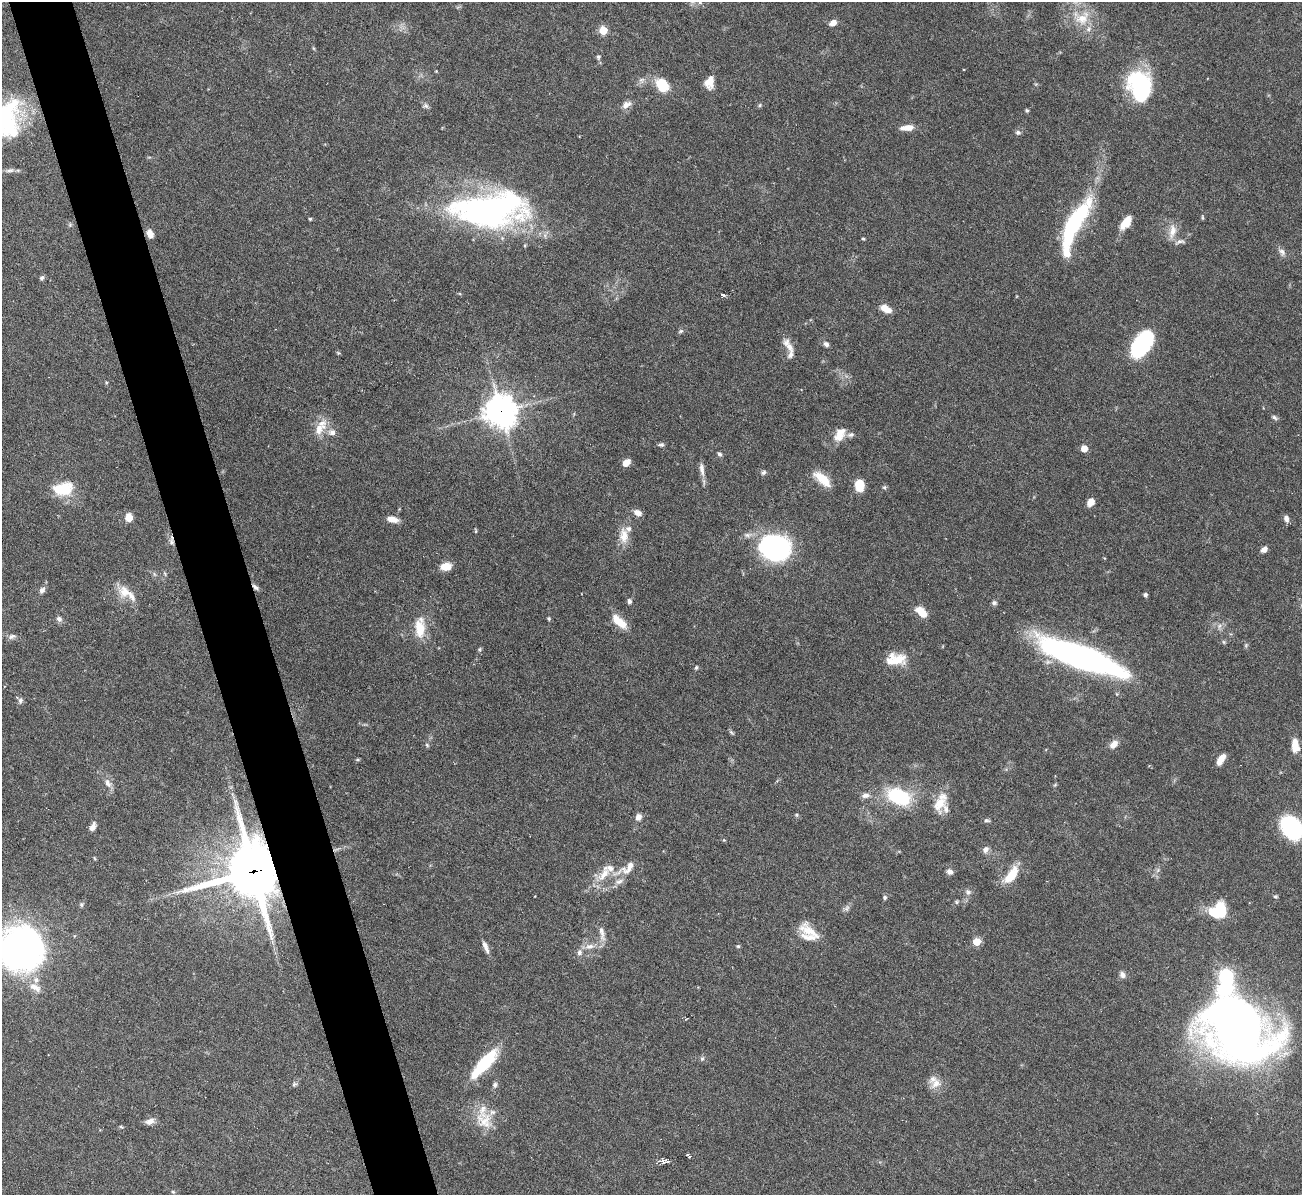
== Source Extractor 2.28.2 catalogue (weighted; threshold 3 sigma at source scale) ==
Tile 11 of 4 x 4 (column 3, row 3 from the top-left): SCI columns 2599-3898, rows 1338-2530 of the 5198 x 5182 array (HDU 1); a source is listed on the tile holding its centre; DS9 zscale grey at full resolution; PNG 1304 x 1197 px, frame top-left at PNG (2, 2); no overlay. Shown black and unused: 5% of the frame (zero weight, under 3 of 6 exposures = <1% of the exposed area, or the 3 px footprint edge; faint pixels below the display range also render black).
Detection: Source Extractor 2.28.2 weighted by HDU 2 'WHT'; one run over the whole footprint, this tile lists its part. Background 0.09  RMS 0.0033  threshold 0.0134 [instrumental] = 3 sigma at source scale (4.09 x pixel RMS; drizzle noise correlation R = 1.36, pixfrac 0.8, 0.05/0.05 arcsec/px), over >= 5 px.
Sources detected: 159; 4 inside a brighter object's white glare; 1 cosmic-ray / hot-pixel residue — not listed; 16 inside a brighter listed object's ellipse — not listed separately; the other 138 listed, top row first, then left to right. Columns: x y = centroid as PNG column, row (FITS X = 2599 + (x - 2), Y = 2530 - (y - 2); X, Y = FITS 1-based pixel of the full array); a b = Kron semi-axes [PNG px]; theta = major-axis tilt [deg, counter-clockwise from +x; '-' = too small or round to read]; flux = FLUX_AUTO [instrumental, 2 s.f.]
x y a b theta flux
700 2 6 5 - 0.58
1082 18 23 17 39 7.4
833 23 9 7 29 1.7
603 30 5 5 - 9.9
598 57 6 5 - 0.6
436 71 3 3 - 0.23
641 80 9 6 1 1.1
709 82 14 10 76 3.6
662 85 12 9 -53 11
1139 85 31 21 -77 34
626 105 13 8 32 1.9
760 105 5 5 - 0.43
426 106 8 7 - 0.81
1027 110 4 4 - 0.57
6 118 51 34 78 36
907 128 16 7 5 3
1018 132 7 6 - 0.83
10 170 12 5 5 1.1
489 210 77 33 3 110
1202 217 7 3 -89 0.34
310 219 3 3 - 0.42
1076 220 75 15 68 44
1126 223 14 8 52 5.4
70 225 6 5 - 0.49
1172 231 22 10 82 3.4
150 234 9 6 -65 2.5
863 239 4 3 - 0.4
1180 241 14 6 8 1.3
1282 252 11 8 -51 1.3
42 278 6 5 - 0.73
723 295 6 3 -11 0.86
886 309 12 6 -29 3.8
681 331 7 5 17 0.56
826 344 7 6 - 1
1142 344 26 14 60 30
790 347 17 8 -63 2.9
338 353 5 4 - 0.35
106 382 5 4 - 0.41
501 411 11 11 - 440
1274 417 8 5 -35 0.7
319 429 25 12 50 4.8
332 432 9 9 - 1.6
840 434 20 11 59 4.2
661 445 7 5 7 0.65
1084 448 5 5 - 4.7
719 454 6 5 - 0.69
626 463 7 5 37 3.6
702 469 19 6 -81 2
763 473 7 5 44 0.71
822 479 25 10 -40 5.6
859 485 13 10 -89 4.4
884 487 6 5 - 0.49
63 489 21 13 7 12
1090 502 8 6 59 2.5
638 513 10 7 -23 1.9
129 517 7 6 - 3.5
392 519 13 7 -12 2.6
1286 519 8 6 -73 1.3
475 531 7 3 -81 0.33
624 535 21 12 -86 4.2
171 541 14 6 -87 1.4
775 548 27 22 -13 58
1264 549 7 5 40 1.4
446 566 11 8 7 4
154 574 7 4 -71 0.48
255 587 11 5 -41 0.94
42 590 7 6 - 1.2
125 592 18 17 - 5
1145 595 4 4 - 0.92
629 601 6 5 - 0.81
994 603 7 6 - 0.7
921 612 14 7 -43 4.8
59 619 7 6 - 1.1
549 619 5 4 - 0.39
619 622 20 9 -41 5.4
1219 626 8 5 81 1
420 628 23 11 -90 7.5
12 636 10 4 13 0.97
1224 642 5 5 - 0.43
1246 645 6 4 48 0.44
479 649 5 5 - 0.44
1080 659 86 20 -22 110
898 660 22 16 -19 6.1
696 667 5 4 - 0.43
1117 694 6 3 -71 0.32
20 701 8 6 79 0.8
731 732 7 4 -31 0.49
1114 744 10 7 42 2.5
427 745 6 4 -46 0.41
1295 746 14 7 -85 4.1
358 760 5 3 - 0.35
1221 760 12 6 58 3.1
108 783 14 8 -62 2
1055 785 6 3 19 0.33
865 795 12 7 8 1.5
898 796 26 16 -18 21
940 802 28 13 68 6.4
796 815 6 4 -22 0.46
638 817 7 6 - 1.8
987 820 8 4 -4 0.56
92 827 9 6 65 1.9
1291 828 17 13 -55 42
724 840 4 4 - 0.3
985 849 9 7 58 1.3
94 858 6 3 -70 0.29
627 868 33 12 32 5.6
1158 870 6 5 - 0.62
253 871 21 19 -77 1600
950 872 7 6 - 1.4
1011 875 20 9 53 7.5
968 892 8 8 - 1.1
1275 896 6 5 - 0.45
885 897 6 6 - 0.58
956 902 6 5 - 0.52
81 904 6 5 - 0.58
847 908 9 5 65 0.9
1221 910 15 10 -86 10
810 931 30 12 -36 5.8
602 933 23 7 -80 2.2
977 942 5 5 - 7.3
590 946 14 8 9 2.4
738 946 5 5 - 0.43
486 947 16 5 -67 1.7
20 949 39 37 1 140
1122 975 8 7 - 1.2
35 987 18 9 -29 3.3
1236 1028 68 50 -46 270
702 1058 7 5 69 0.6
485 1062 31 11 47 18
936 1083 16 13 34 3.4
294 1084 8 5 16 0.58
495 1085 8 6 74 0.84
150 1121 12 7 21 1.7
484 1121 28 20 -43 8.1
121 1127 5 3 - 0.4
688 1155 7 3 -38 0.5
663 1161 11 5 -7 1.9
173 1192 5 4 - 0.39
Overlapping masked pixels (flux is a lower limit): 4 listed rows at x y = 501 411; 171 541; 255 587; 253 871
Isophote crosses this tile's border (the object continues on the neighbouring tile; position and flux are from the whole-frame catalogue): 4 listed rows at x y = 700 2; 6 118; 1291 828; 20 949